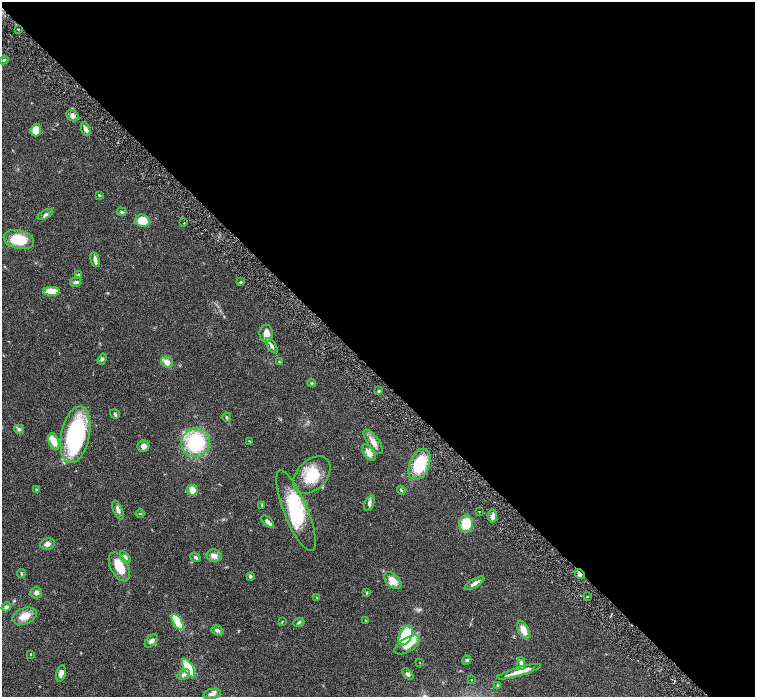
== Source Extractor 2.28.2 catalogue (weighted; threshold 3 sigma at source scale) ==
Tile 8 of 4 x 4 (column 4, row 2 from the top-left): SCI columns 4521-6026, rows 3085-4474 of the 6028 x 6026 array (HDU 1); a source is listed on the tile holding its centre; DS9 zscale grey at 2 x 2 block average (1 PNG px = mean of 2 x 2 image px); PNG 757 x 699 px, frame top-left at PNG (2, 2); each listed source drawn as its Kron ellipse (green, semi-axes under 4 px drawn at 4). Shown black and unused: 54% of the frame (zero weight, under 3 of 6 exposures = <1% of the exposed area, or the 3 px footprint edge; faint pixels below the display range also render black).
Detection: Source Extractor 2.28.2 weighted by HDU 2 'WHT'; one run over the whole footprint, this tile lists its part. Background 0.0806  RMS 0.0041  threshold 0.0169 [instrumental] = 3 sigma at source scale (4.09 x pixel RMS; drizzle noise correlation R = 1.36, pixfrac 0.8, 0.05/0.05 arcsec/px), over >= 5 px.
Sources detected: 93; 3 inside a brighter object's white glare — neither listed nor drawn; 6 inside a brighter listed object's ellipse — not listed separately; the other 84 listed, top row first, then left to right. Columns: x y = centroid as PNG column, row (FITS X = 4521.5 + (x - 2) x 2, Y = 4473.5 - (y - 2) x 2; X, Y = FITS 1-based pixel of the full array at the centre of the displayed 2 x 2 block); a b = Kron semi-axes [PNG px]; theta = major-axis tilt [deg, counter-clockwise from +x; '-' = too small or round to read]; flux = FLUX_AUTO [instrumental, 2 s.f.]
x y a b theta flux
18 29 2 2 - 0.69
4 60 4 3 - 1.2
72 116 6 5 - 3.4
86 129 7 4 -69 4.3
36 130 6 5 - 15
99 195 3 3 - 1.2
121 212 5 3 - 1.2
45 214 8 3 29 2
142 221 7 6 - 17
184 223 2 2 - 0.63
19 239 15 9 -13 26
95 260 7 4 -78 3.1
78 274 4 3 - 0.82
75 282 5 4 - 1.9
240 282 4 3 - 0.98
51 291 8 4 -1 16
266 333 9 6 89 10
272 346 9 4 -55 3.1
102 359 5 4 - 1.6
167 362 6 5 - 7.5
279 362 3 2 - 0.66
312 383 4 3 - 0.86
379 391 4 2 - 1
115 414 5 3 - 1.2
227 417 5 3 - 1.2
19 429 4 4 - 2.6
75 435 29 14 78 110
54 441 8 5 -70 11
250 441 3 2 - 0.56
195 442 15 14 - 61
373 442 14 6 -54 6.6
143 446 6 6 - 3.9
369 453 9 5 -56 6.8
419 464 16 10 68 35
312 475 22 14 46 25
36 489 3 2 - 0.84
192 490 5 5 - 9.1
401 490 4 3 - 1.2
369 503 8 4 71 2.7
262 505 4 2 - 0.65
118 510 10 4 -68 3.8
296 511 43 12 -68 42
479 512 2 2 - 0.45
140 514 4 2 - 0.56
493 516 6 4 83 4
268 522 7 4 -44 2.8
466 524 8 7 - 23
47 544 7 5 13 3.7
214 556 7 6 - 4.9
125 557 7 4 -54 3.5
195 557 5 3 - 2.4
119 567 16 8 -62 17
21 573 4 3 - 1
580 574 6 3 -51 3.1
250 576 4 3 - 1.7
393 581 10 6 -43 8.5
475 583 11 3 31 4.1
36 593 6 5 - 2.7
367 593 4 3 - 0.75
587 596 3 2 - 0.56
317 597 3 2 - 0.55
6 607 5 4 - 2.1
25 616 13 8 22 10
365 620 3 2 - 0.6
282 621 3 2 - 0.51
178 622 9 4 -58 41
299 622 5 3 - 1.5
217 630 6 5 - 2.4
523 630 10 5 -65 9.5
406 635 10 6 62 37
151 641 8 5 45 3
407 645 14 7 30 10
31 654 3 2 - 0.56
467 660 4 4 - 1.5
420 663 2 2 - 0.33
521 664 6 3 -88 4
189 668 10 4 -60 33
519 672 23 4 16 9.2
61 673 8 4 76 4.7
408 674 7 4 -44 1.9
184 675 7 5 29 2.6
472 680 2 2 - 0.39
498 685 4 3 - 0.8
212 694 9 5 11 3.6
Overlapping masked pixels (flux is a lower limit): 1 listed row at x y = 580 574